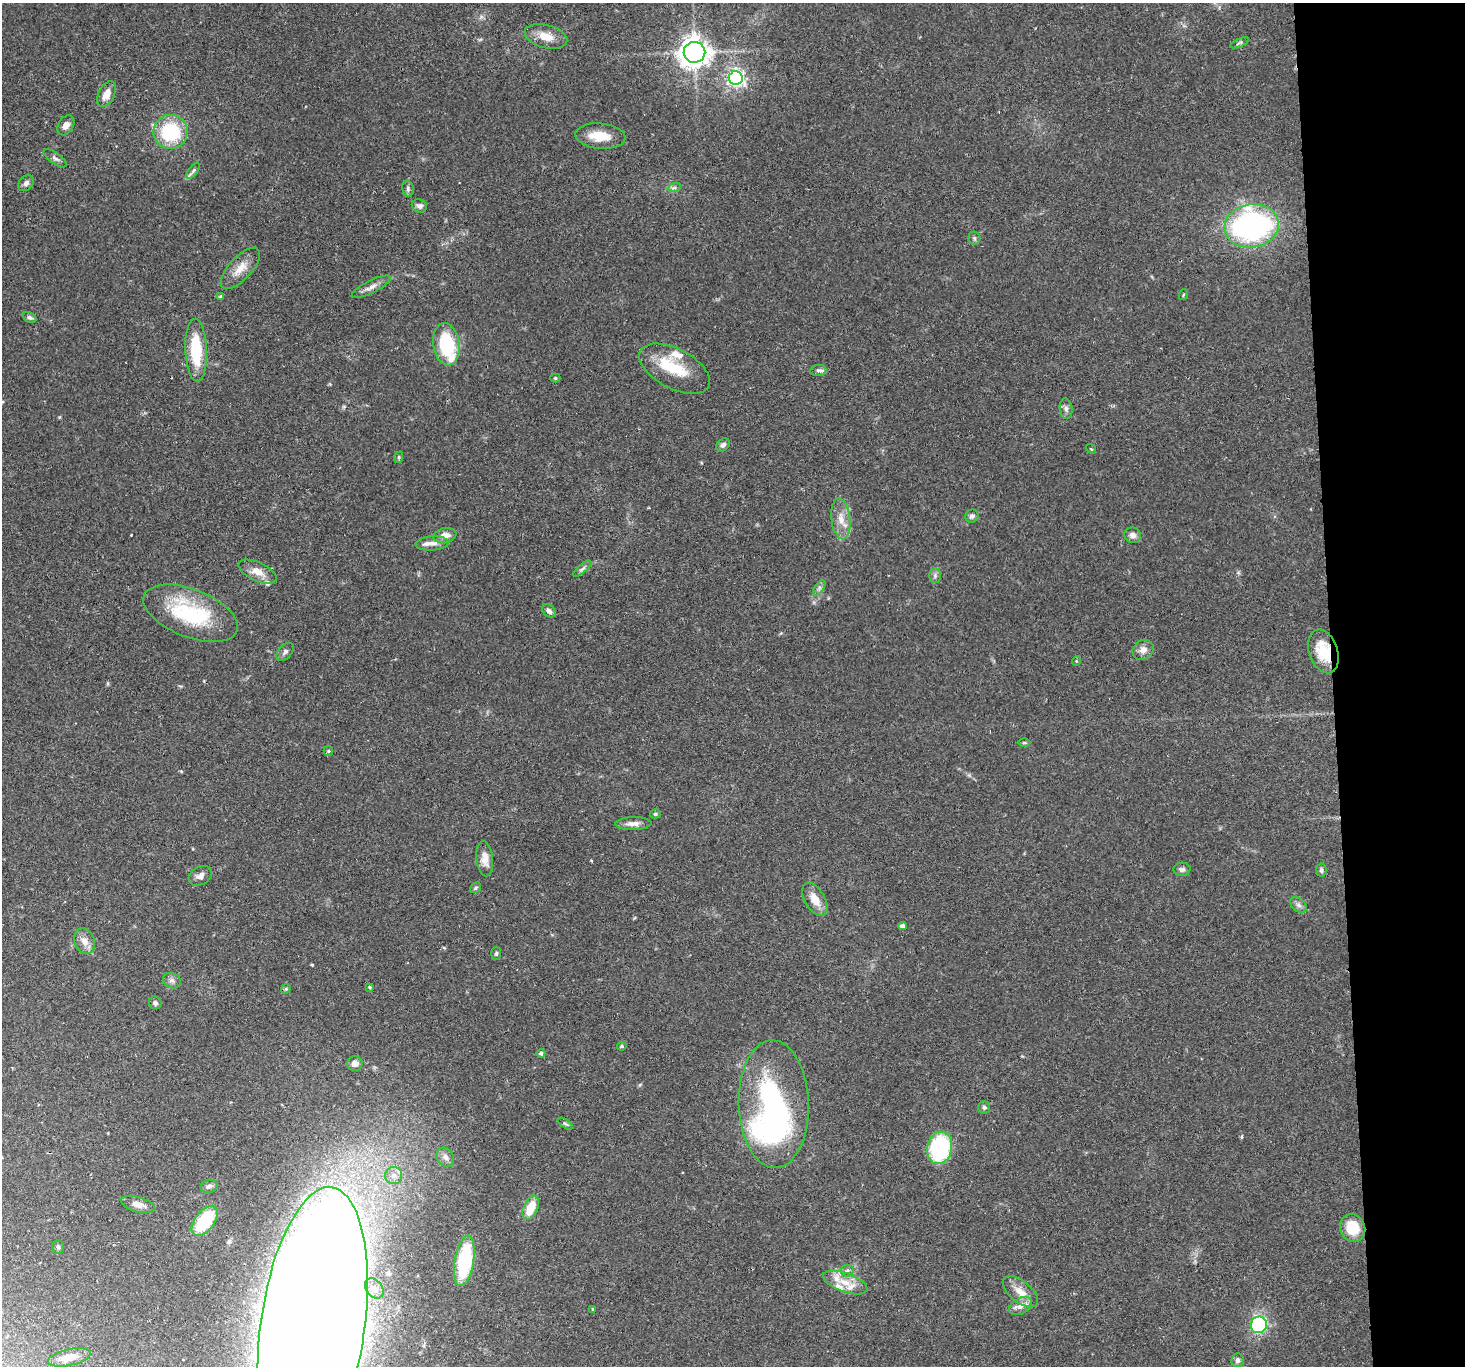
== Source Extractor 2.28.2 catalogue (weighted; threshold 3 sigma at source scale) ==
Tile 6 of 3 x 3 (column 3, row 2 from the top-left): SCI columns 2928-4390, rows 1512-2875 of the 4390 x 4366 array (HDU 1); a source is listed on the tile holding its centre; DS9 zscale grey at full resolution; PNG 1467 x 1368 px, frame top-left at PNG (2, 3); each listed source drawn as its Kron ellipse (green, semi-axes under 4 px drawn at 4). Shown black and unused: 9% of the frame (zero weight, under 2 of 3 exposures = <1% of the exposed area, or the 3 px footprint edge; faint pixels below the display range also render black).
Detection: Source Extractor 2.28.2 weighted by HDU 2 'WHT'; one run over the whole footprint, this tile lists its part. Background 0.0565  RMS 0.0045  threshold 0.0202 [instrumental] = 3 sigma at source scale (4.5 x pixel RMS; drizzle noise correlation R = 1.50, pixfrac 1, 0.05/0.05 arcsec/px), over >= 5 px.
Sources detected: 96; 2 inside a brighter object's white glare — neither listed nor drawn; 5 inside a brighter listed object's ellipse — not listed separately; the other 89 listed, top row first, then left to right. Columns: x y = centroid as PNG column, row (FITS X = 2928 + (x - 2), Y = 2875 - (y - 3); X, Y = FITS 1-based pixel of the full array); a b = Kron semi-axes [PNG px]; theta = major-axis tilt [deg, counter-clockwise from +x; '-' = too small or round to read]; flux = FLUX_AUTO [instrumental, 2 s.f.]
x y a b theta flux
546 36 22 11 -14 6.8
1240 43 10 4 22 0.83
694 52 11 10 - 510
736 78 7 7 - 160
106 94 13 8 65 4.4
66 125 11 7 59 2.4
170 132 17 17 - 30
600 136 25 12 -5 8.7
55 158 14 5 -35 1.4
193 171 9 4 55 1.2
26 183 9 6 45 1.7
674 188 7 4 19 0.85
408 189 8 5 -77 1.1
419 206 8 6 -24 1.4
1252 226 27 21 9 100
974 238 7 6 - 0.98
240 268 26 11 47 6.3
371 287 21 6 26 3.1
1183 295 5 3 - 0.41
221 297 4 4 - 1.2
30 318 7 5 -25 1.1
446 344 21 13 -82 29
196 350 31 11 -88 21
675 369 38 20 -28 17
818 370 8 5 8 1.3
555 378 5 4 - 0.65
1066 409 10 6 -83 1.6
723 445 8 5 43 1.4
1091 449 5 3 - 0.47
399 457 6 3 72 0.49
972 516 7 6 - 1.3
841 519 20 9 -83 5.9
445 535 11 7 10 3.6
1133 535 8 7 - 2.2
432 543 16 7 5 3.1
582 569 11 4 40 1.3
258 572 20 9 -25 5.2
935 576 7 6 - 1.2
819 588 8 4 54 1.2
549 611 8 5 -43 2
191 613 50 24 -21 40
1143 650 11 9 38 3.1
1323 651 22 14 -71 14
285 652 10 6 48 1.4
1076 661 5 3 - 0.38
1024 743 6 4 0 0.62
328 751 5 4 - 0.53
655 814 5 4 - 0.8
633 823 18 6 2 2.9
485 859 18 8 -83 4
1182 869 8 6 3 1.3
1321 870 7 5 -82 1
200 876 12 9 30 2.5
476 888 6 4 38 0.73
815 899 18 10 -61 6.1
1298 905 9 6 -40 1.7
903 926 4 4 - 1.7
85 941 13 10 -67 4.1
496 953 6 5 - 0.9
172 981 9 7 -24 1.6
370 987 3 3 - 0.54
286 989 5 4 - 0.63
155 1003 7 6 - 1.2
622 1046 4 3 - 0.62
541 1053 4 4 - 0.97
355 1063 8 7 - 2.4
774 1104 64 35 -88 120
984 1107 6 6 - 1.1
565 1124 9 4 -34 0.78
940 1148 16 12 79 42
445 1157 10 8 -57 2
394 1175 8 8 - 2.8
209 1186 8 6 16 1.6
138 1204 17 7 -16 3.3
531 1208 13 7 67 10
205 1221 17 9 53 25
1353 1228 14 12 -66 13
58 1247 7 5 -90 0.86
464 1261 25 9 81 39
847 1271 6 6 - 1.1
845 1283 23 9 -19 7.7
374 1288 11 8 -52 3.1
1020 1292 21 10 -39 5.9
1020 1306 12 8 27 3.1
593 1309 4 2 - 0.32
1259 1325 8 8 - 48
313 1326 140 52 82 4900
69 1357 22 8 12 5.5
1238 1360 7 6 - 1.6
Overlapping masked pixels (flux is a lower limit): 2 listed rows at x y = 1323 651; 313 1326
Isophote crosses this tile's border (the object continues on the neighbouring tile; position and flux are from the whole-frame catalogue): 1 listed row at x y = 313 1326